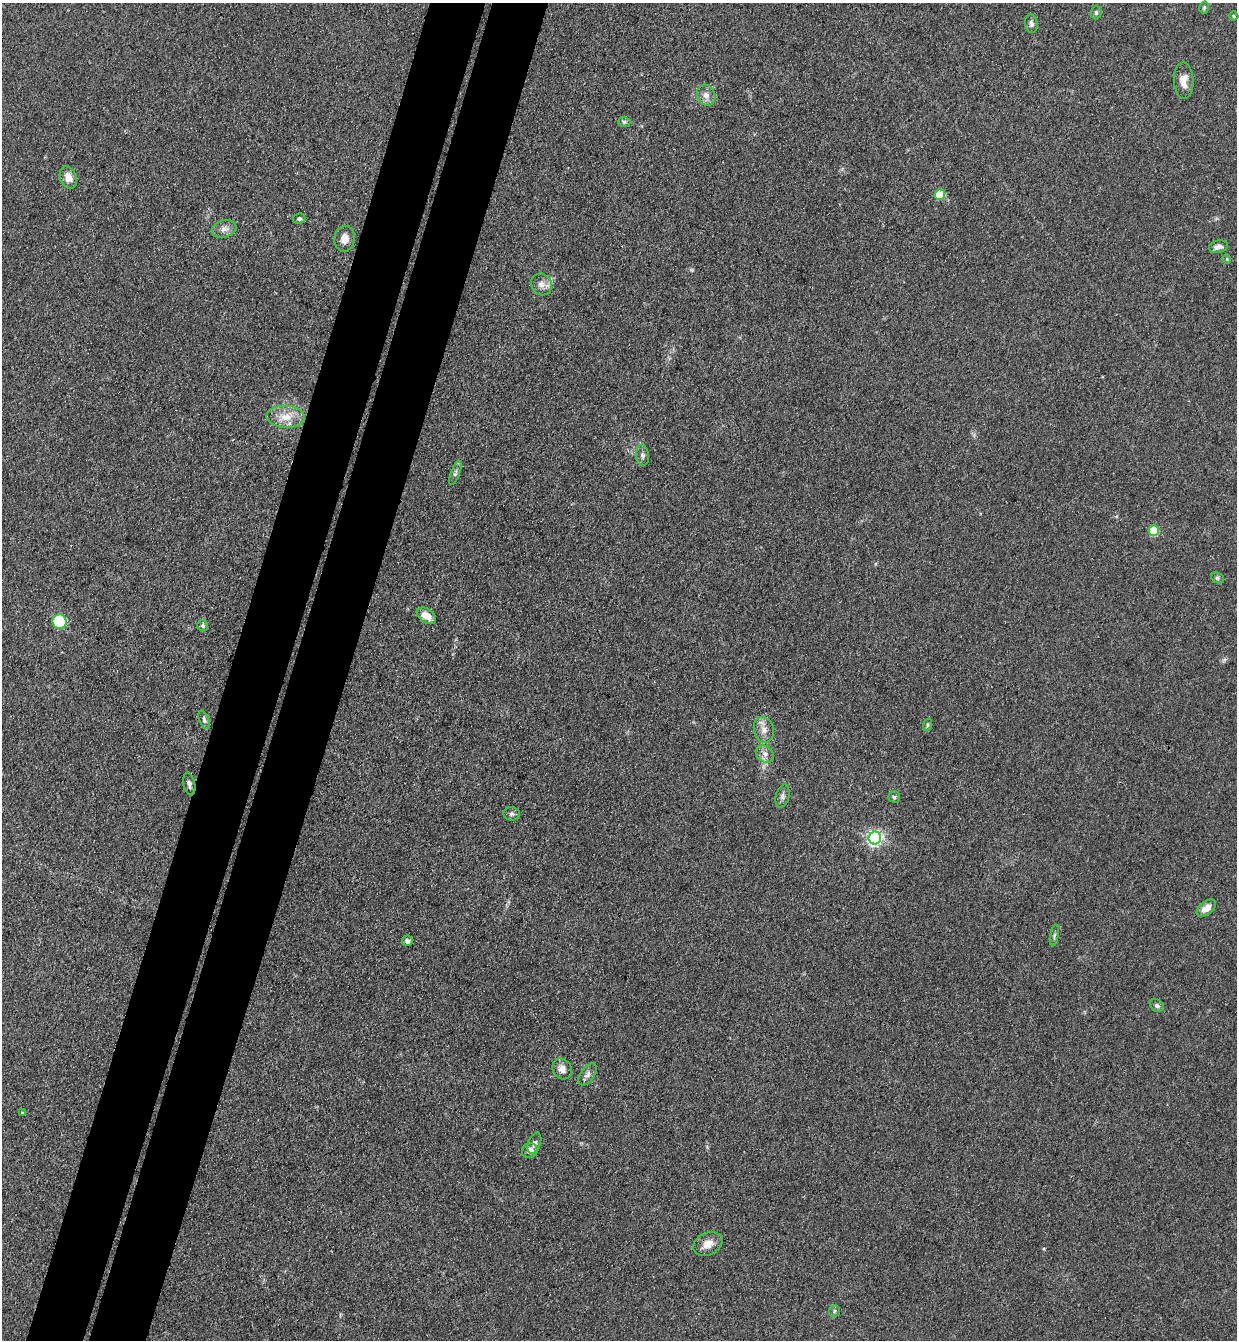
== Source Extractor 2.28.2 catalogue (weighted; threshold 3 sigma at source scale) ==
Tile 7 of 4 x 4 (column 3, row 2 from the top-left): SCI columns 2660-3894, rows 2699-4036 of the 5447 x 5397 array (HDU 1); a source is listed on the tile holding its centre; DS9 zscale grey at full resolution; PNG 1239 x 1342 px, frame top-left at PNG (2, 3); each listed source drawn as its Kron ellipse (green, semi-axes under 4 px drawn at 4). Shown black and unused: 9% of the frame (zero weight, under 3 of 4 exposures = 5% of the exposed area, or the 3 px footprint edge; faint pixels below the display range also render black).
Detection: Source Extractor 2.28.2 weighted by HDU 2 'WHT'; one run over the whole footprint, this tile lists its part. Background 0.128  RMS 0.0077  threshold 0.0349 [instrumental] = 3 sigma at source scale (4.5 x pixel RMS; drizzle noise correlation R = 1.50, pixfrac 1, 0.05/0.05 arcsec/px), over >= 5 px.
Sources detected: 44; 1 too faint to see at this stretch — neither listed nor drawn; the other 43 listed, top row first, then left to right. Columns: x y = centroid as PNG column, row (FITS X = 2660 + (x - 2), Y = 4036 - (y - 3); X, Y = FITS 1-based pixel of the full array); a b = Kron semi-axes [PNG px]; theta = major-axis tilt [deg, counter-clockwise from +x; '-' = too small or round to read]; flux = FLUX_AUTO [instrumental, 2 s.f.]
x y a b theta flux
1204 8 6 4 75 1.1
1096 13 7 5 89 1.5
1234 16 5 4 - 0.9
1031 24 9 6 -83 2.4
1184 80 18 10 -89 8.1
706 95 11 9 -63 5.3
624 122 6 5 - 1.5
68 177 11 8 -70 7
940 195 5 5 - 25
299 218 6 5 - 1.7
224 229 12 8 16 5.1
345 239 13 10 80 6.1
1218 247 9 6 13 3.9
1227 259 4 4 - 0.84
541 284 11 10 - 5.3
286 417 19 11 -3 12
642 455 10 6 -84 2.6
455 473 12 4 69 2.2
1154 531 5 5 - 33
1217 578 6 5 - 1.4
426 616 11 7 -35 9.1
60 621 7 7 - 36
202 626 5 5 - 1.4
204 720 10 5 -68 2
927 725 6 4 71 1.3
764 730 13 10 -76 6
765 754 10 7 -43 3.8
189 784 11 6 -77 2.8
782 796 12 6 76 2.7
894 797 5 5 - 1.3
512 814 8 6 -6 2.1
875 838 6 6 - 230
1206 908 11 6 38 6.5
1054 936 11 3 80 1.5
407 941 5 5 - 2.4
1157 1006 7 5 -33 2.2
562 1069 11 9 -54 5.5
588 1074 12 7 53 3.5
22 1113 4 3 - 0.72
534 1143 11 6 69 2.8
530 1151 8 7 - 5.2
708 1244 15 11 27 7.7
834 1311 6 5 - 1.4